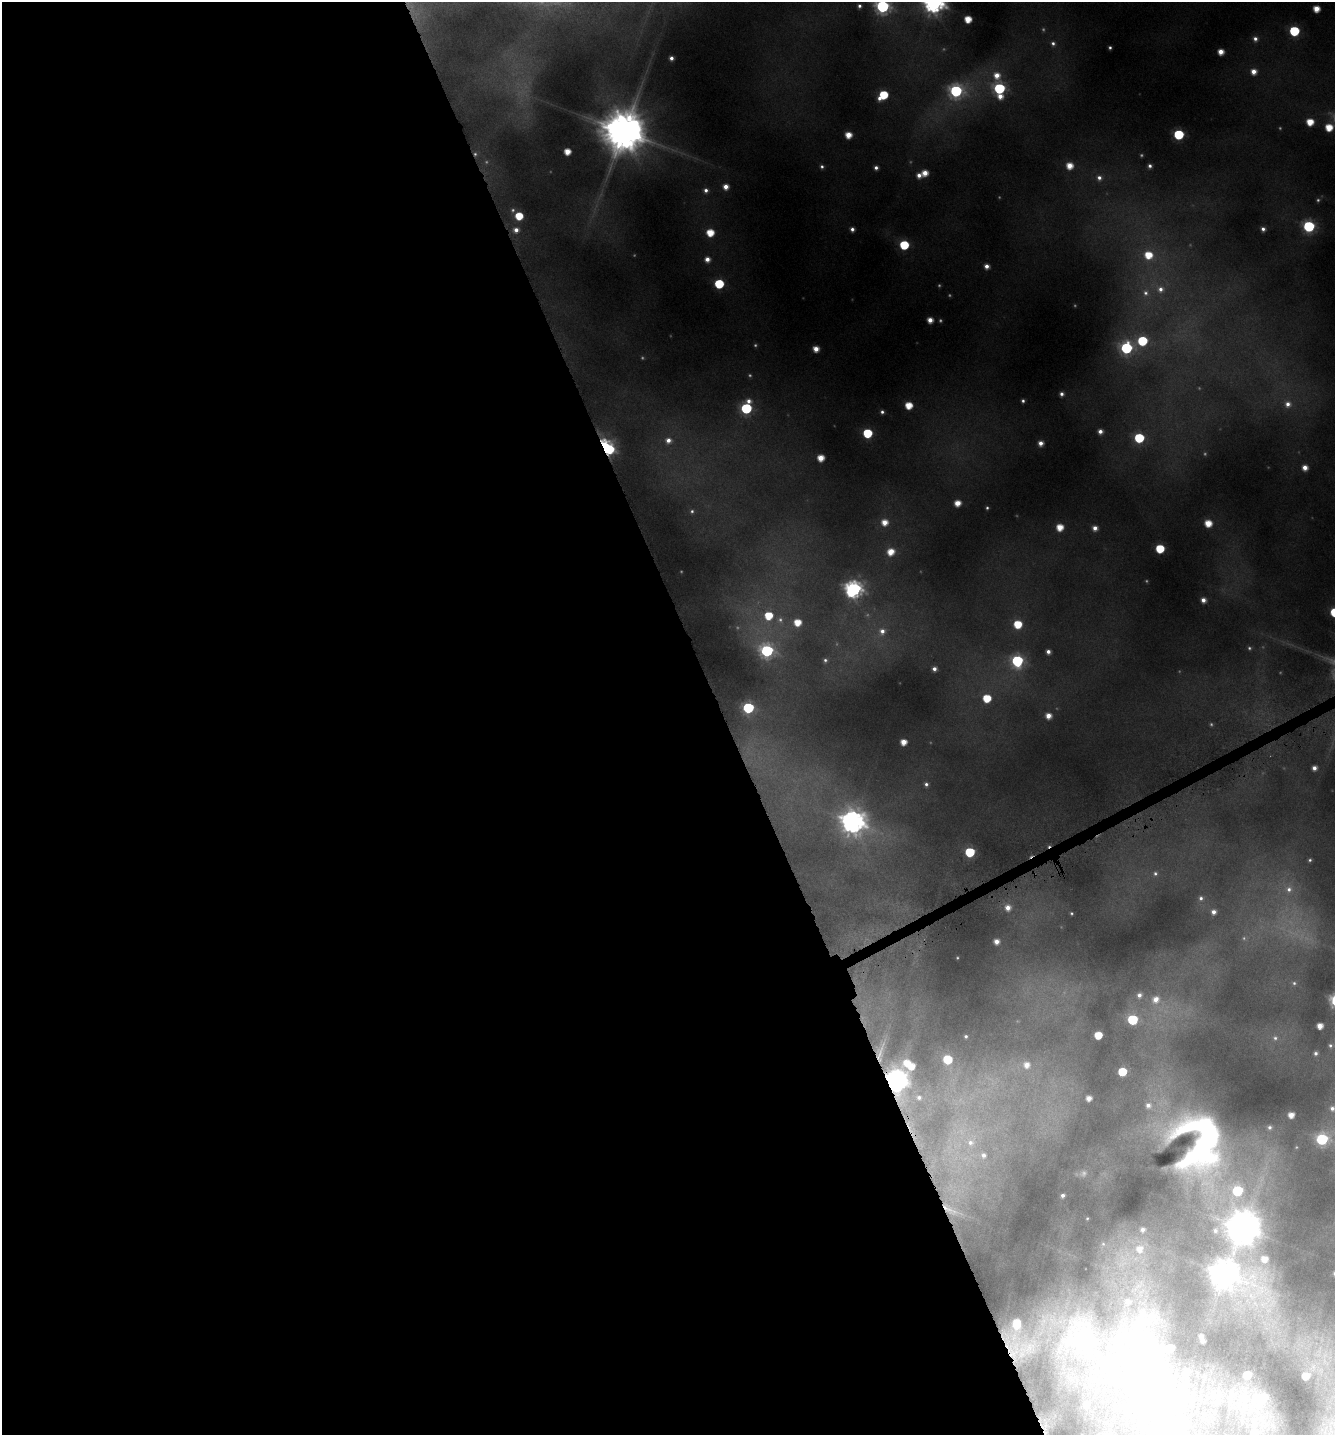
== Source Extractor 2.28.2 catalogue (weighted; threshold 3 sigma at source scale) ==
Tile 9 of 4 x 4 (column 1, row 3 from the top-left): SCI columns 179-1511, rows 1438-2870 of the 5617 x 5774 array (HDU 1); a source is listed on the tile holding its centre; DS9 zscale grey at full resolution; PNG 1337 x 1437 px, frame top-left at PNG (2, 2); no overlay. Shown black and unused: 55% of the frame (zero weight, under 4 of 8 exposures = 2% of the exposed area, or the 3 px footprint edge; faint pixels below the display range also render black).
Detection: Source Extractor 2.28.2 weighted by HDU 2 'WHT'; one run over the whole footprint, this tile lists its part. Background 0.0963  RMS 0.0099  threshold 0.0404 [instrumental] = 3 sigma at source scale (4.09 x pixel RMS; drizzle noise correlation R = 1.36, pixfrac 0.8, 0.0396/0.0396 arcsec/px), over >= 5 px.
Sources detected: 209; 55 too faint to see at this stretch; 2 inside a brighter object's white glare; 2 cosmic-ray / hot-pixel residue — not listed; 7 inside a brighter listed object's ellipse — not listed separately; the other 143 listed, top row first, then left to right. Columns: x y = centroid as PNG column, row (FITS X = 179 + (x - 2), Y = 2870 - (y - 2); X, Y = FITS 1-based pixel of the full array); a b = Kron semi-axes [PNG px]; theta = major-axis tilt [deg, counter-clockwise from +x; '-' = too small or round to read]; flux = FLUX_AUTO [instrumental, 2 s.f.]
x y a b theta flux
934 3 9 9 - 1000
859 6 5 5 - 4
883 6 9 8 - 310
1316 9 6 5 - 21
968 19 5 5 - 26
1294 31 6 6 - 100
1255 39 8 7 - 7.7
1053 43 9 8 - 6.4
1110 48 4 4 - 2.9
1221 52 5 5 - 16
671 58 4 4 - 6.2
1254 71 7 7 - 14
997 75 12 10 76 23
999 88 8 7 - 170
956 91 11 8 11 240
883 95 8 6 42 59
1000 96 6 6 - 12
1310 122 6 6 - 28
1329 127 6 6 - 31
624 131 15 14 - 6000
1179 134 6 6 - 110
848 135 6 5 - 21
567 152 5 5 - 21
1069 166 6 6 - 22
1150 166 5 4 - 4.6
822 167 5 5 - 3.5
876 168 5 5 - 5.2
925 173 6 5 - 17
919 175 6 6 - 9.4
1099 178 10 9 - 9.5
726 187 6 6 - 13
706 190 8 7 - 7.3
513 210 10 9 - 6.6
519 216 6 6 - 41
1309 226 7 7 - 180
852 229 5 4 - 5.8
1263 229 6 5 - 6
516 230 10 9 - 13
710 233 6 6 - 32
904 245 6 6 - 71
1148 255 9 8 - 36
707 259 6 6 - 11
987 266 5 5 - 8.9
719 284 6 6 - 82
1160 289 13 11 -40 14
1146 293 11 10 - 10
930 320 5 5 - 13
1142 341 7 7 - 86
1126 348 8 7 - 180
816 349 5 5 - 15
1062 394 5 4 - 5.3
749 401 8 6 -15 7.7
1023 401 4 4 - 3.3
1288 404 12 11 - 15
909 405 6 5 - 29
746 408 7 7 - 140
882 412 4 4 - 3.6
1100 431 5 5 - 8.2
867 433 6 6 - 72
1139 438 6 6 - 95
668 440 9 9 - 12
1041 443 5 5 - 9.9
606 447 11 7 -45 420
821 458 5 5 - 22
1305 467 6 5 - 13
957 503 6 5 - 18
987 508 4 3 - 2.2
692 511 7 6 - 3.6
884 522 7 7 - 18
1208 523 6 6 - 26
1060 527 6 6 - 25
1095 528 5 5 - 9.3
1160 549 6 6 - 57
891 552 8 7 - 24
854 589 9 8 - 540
1203 600 5 5 - 9.4
768 616 13 9 83 47
797 622 7 6 - 27
1018 624 6 6 - 44
882 631 12 10 48 14
767 651 9 8 - 250
1048 652 5 4 - 7.1
825 660 6 6 - 3.8
1017 661 8 8 - 190
934 669 5 5 - 6.7
987 698 6 6 - 43
748 708 7 6 - 160
1048 716 5 5 - 15
903 742 5 5 - 18
1314 768 5 5 - 8.5
926 784 6 6 - 4.4
853 822 11 10 - 1300
970 852 6 6 - 89
1310 860 5 5 - 3
1155 873 7 6 - 3.7
1289 888 25 21 -75 40
1201 898 8 7 - 5.5
1008 908 8 8 - 13
1214 912 6 6 - 8
1071 913 3 3 - 1.8
996 941 5 5 - 11
1294 983 7 7 - 3.2
1320 1026 5 5 - 15
1098 1035 6 5 - 34
966 1036 5 4 - 2.8
1275 1038 8 8 - 4.7
1331 1045 8 6 -2 3.7
881 1048 50 15 74 47
1316 1053 5 5 - 4.2
947 1060 8 6 -70 59
909 1065 17 10 -31 48
1026 1065 16 11 8 24
1122 1072 6 6 - 49
896 1080 11 9 -83 1100
919 1097 10 8 -20 7.6
1089 1098 5 5 - 11
1332 1108 8 8 - 7.5
1291 1115 5 5 - 15
1270 1127 7 7 - 5.1
1322 1139 11 8 12 170
1202 1141 193 49 -67 1100
971 1142 21 16 58 26
983 1155 7 7 - 6.1
1063 1195 4 4 - 4.6
952 1210 34 10 -26 20
1087 1218 3 3 - 1.2
1243 1228 12 12 - 3200
1103 1244 7 6 - 2.5
1139 1249 22 16 77 33
1223 1273 14 12 -25 2100
1018 1335 40 32 -75 110
1201 1336 4 4 - 4.2
1079 1338 60 49 83 280
1203 1341 4 4 - 4.6
1134 1346 147 81 -82 710
1313 1367 17 12 78 13
1247 1375 7 6 - 43
1305 1376 6 5 - 26
1259 1400 39 22 22 85
1086 1405 15 12 -82 22
1208 1417 33 31 -66 67
1045 1425 21 8 -89 7
1256 1430 31 19 47 88
Overlapping masked pixels (flux is a lower limit): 7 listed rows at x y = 606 447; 881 1048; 896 1080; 952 1210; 1018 1335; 1134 1346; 1045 1425
Isophote crosses this tile's border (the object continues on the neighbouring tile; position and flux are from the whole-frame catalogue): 8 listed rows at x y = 934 3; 883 6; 1329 127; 1332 1108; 1322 1139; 1134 1346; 1208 1417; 1256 1430